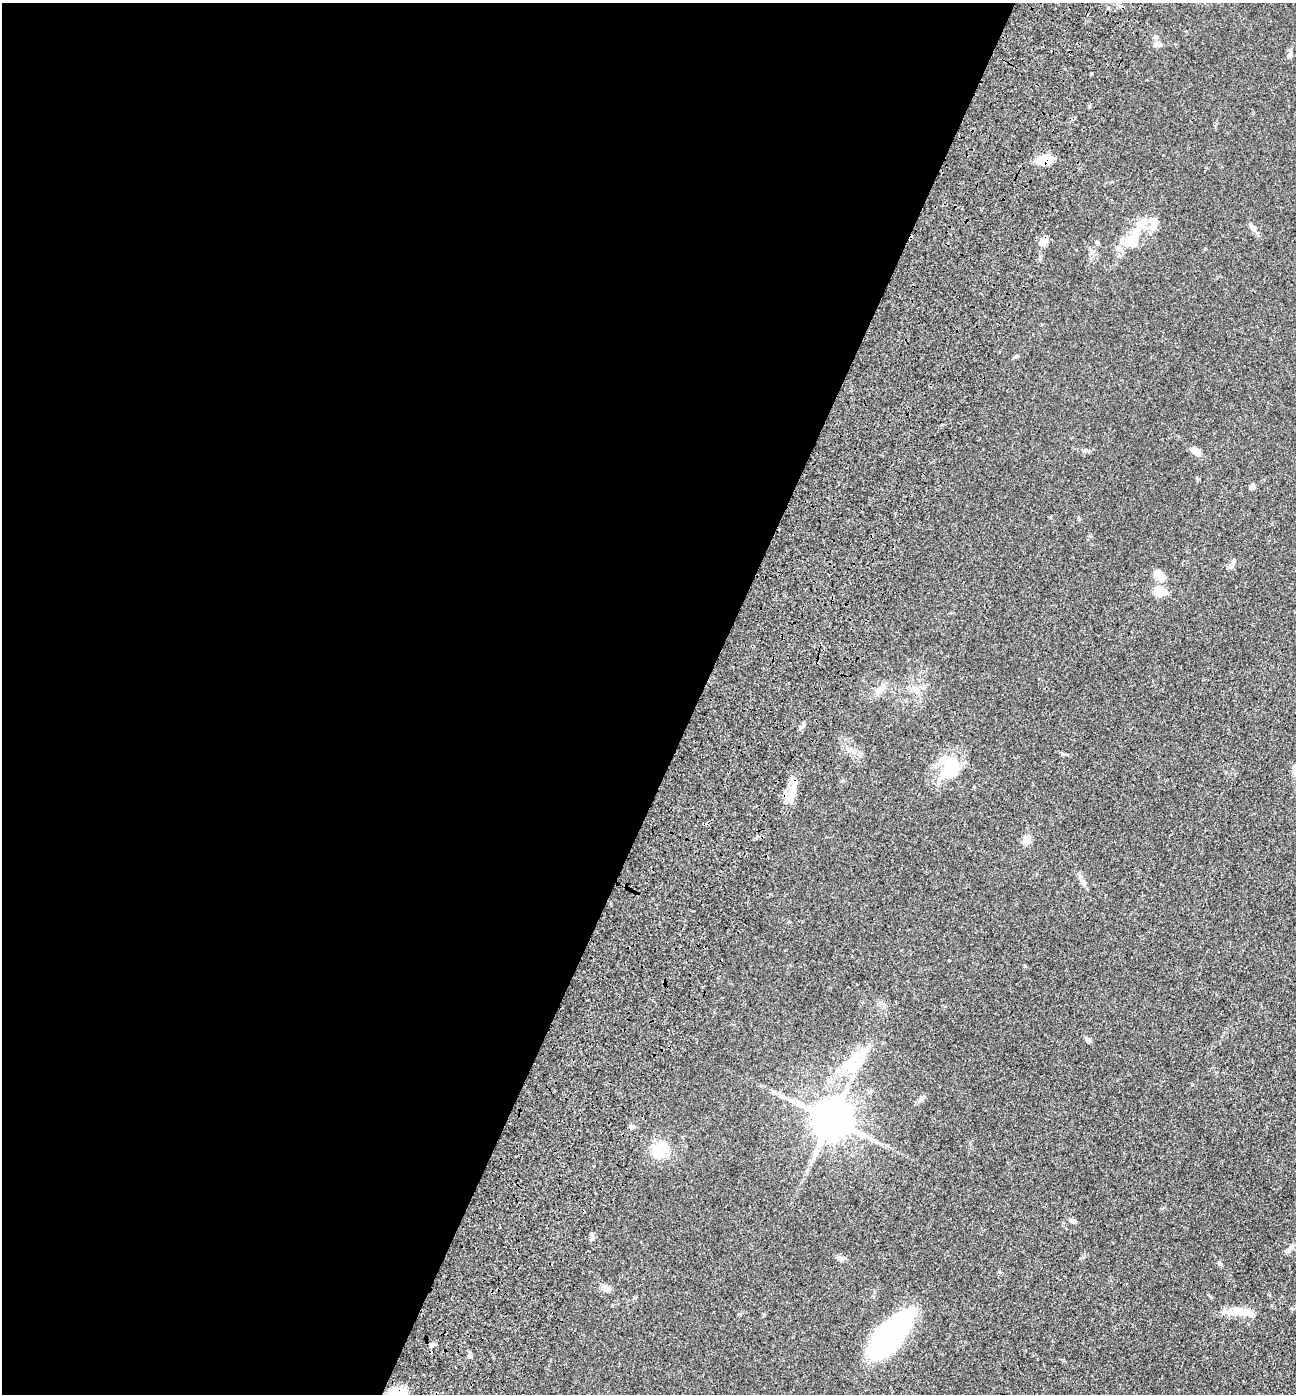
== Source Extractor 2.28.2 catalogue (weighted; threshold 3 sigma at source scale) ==
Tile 5 of 4 x 4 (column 1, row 2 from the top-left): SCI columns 328-1621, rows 2913-4304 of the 5967 x 5890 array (HDU 1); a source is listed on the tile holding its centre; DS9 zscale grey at full resolution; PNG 1298 x 1396 px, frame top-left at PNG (2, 3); no overlay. Shown black and unused: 54% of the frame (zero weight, under 3 of 4 exposures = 11% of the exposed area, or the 3 px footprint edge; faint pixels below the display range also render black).
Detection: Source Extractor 2.28.2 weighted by HDU 2 'WHT'; one run over the whole footprint, this tile lists its part. Background 0.0618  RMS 0.0045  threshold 0.0201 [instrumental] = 3 sigma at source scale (4.5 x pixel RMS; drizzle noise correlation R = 1.50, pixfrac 1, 0.05/0.05 arcsec/px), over >= 5 px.
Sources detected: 42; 3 inside a brighter object's white glare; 1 cosmic-ray / hot-pixel residue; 1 long thin detection or spike segment (spike, bleed or trail) — not listed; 3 inside a brighter listed object's ellipse — not listed separately; the other 34 listed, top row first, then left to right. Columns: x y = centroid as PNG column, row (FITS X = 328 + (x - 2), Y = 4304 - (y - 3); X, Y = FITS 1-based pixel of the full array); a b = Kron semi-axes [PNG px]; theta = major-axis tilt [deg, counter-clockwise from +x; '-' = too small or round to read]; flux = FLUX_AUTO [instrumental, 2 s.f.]
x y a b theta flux
1157 44 11 7 -2 2.2
1289 55 8 5 26 0.9
1044 160 23 9 12 5.2
1153 220 11 11 - 3.3
1253 228 10 6 -58 1.5
1132 240 21 14 71 8.2
1044 241 13 7 41 3.1
1097 243 6 5 - 0.74
1016 356 7 4 31 0.66
1085 450 7 4 0 0.72
1196 451 11 6 -31 3.8
1252 487 6 5 - 1.7
1233 562 7 5 74 1.1
1160 575 11 7 -46 6
1159 591 14 10 0 6.8
880 691 10 8 45 2.2
952 765 31 21 -70 14
791 792 13 7 70 4.2
1027 840 5 5 - 13
1088 1040 8 5 -40 1.2
858 1063 30 13 49 12
870 1091 7 5 68 0.79
920 1099 9 5 66 1.1
831 1119 11 10 - 1400
660 1150 19 17 48 11
1073 1221 8 5 -23 1
1288 1250 13 5 42 1.5
840 1258 11 5 -11 1.2
1219 1263 7 5 -41 0.78
606 1288 10 6 -29 2.5
1233 1312 29 10 7 6.1
890 1336 53 20 49 81
432 1345 7 5 62 0.95
397 1394 21 16 -17 8.4
Overlapping masked pixels (flux is a lower limit): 3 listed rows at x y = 1044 160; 1044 241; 397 1394
Isophote crosses this tile's border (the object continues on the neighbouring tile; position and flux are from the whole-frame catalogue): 1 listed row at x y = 397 1394
Unlisted compact peaks at least as high as the median listed source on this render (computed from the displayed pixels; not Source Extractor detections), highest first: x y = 1025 966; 1063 754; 801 727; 592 1239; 1197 478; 1083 1257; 1091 73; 1000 1272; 1079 519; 469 1356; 1205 249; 1269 1295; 634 1298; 949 960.